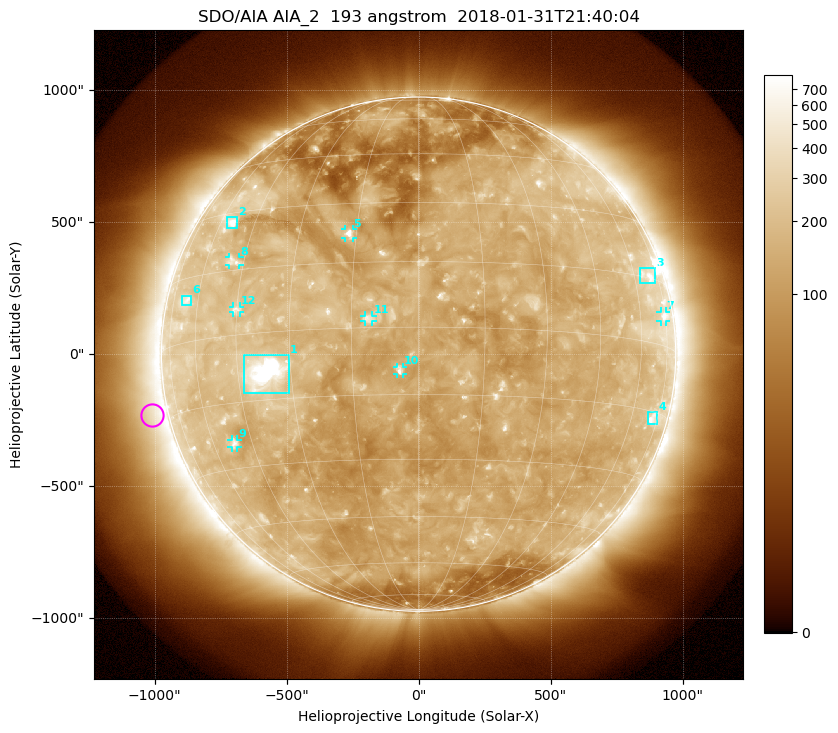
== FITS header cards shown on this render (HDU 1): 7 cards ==
TELESCOP= 'SDO/AIA'
INSTRUME= 'AIA_2'
WAVELNTH=                  193
WAVEUNIT= 'angstrom'
DATE-OBS= '2018-01-31T21:40:04.84'
CTYPE1  = 'HPLN-TAN'
CTYPE2  = 'HPLT-TAN'

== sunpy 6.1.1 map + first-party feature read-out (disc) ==
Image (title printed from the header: SDO/AIA AIA_2  193 angstrom  2018-01-31T21:40:04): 1024 x 1024 px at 2.4 arcsec/px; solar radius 974 arcsec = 406 px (full disc in frame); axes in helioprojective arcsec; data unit not stated in the header (colour bar unlabelled)
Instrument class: DISC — disc imager (sunpy class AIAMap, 193 A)
Bright regions (active regions / flare kernels): reference = the median radial profile (limb darkening/brightening removed); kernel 9 px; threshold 5 sigma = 260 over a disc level ~138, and >= 1.15x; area >= 12 px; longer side >= 10 px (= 24 arcsec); searched inside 0.97 R_sun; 12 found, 12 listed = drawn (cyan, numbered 1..; 7 of them under ~33 arcsec drawn as corner ticks so the feature stays visible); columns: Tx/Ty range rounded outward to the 5 arcsec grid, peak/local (2 s.f.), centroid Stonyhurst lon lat
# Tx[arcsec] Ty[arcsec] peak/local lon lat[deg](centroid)
1 -665..-490 -150..-5 18 -37 -9
2 -725..-685 475..520 6.8 -54 +27
3 840..900 265..330 3.9 +68 +16
4 865..905 -265..-220 4 +72 -17
5 -280..-250 440..475 5.9 -17 +22
6 -900..-860 185..220 3.3 -66 +10
7 915..935 125..160 3.9 +73 +7
8 -720..-680 335..370 3.3 -48 +17
9 -710..-685 -355..-325 4 -51 -24
10 -85..-60 -75..-45 4.7 -4 -10
11 -205..-175 125..150 3.7 -11 +2
12 -705..-675 155..180 3.6 -45 +6
Off-limb structures (1.02-1.3 R_sun): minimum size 162 px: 6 found; the strongest spans PA ~60..140 deg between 1.02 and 1.3 R_sun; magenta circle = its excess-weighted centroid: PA ~105 deg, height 1.07 R_sun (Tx ~-1010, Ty ~-230 arcsec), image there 1.9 x the reference